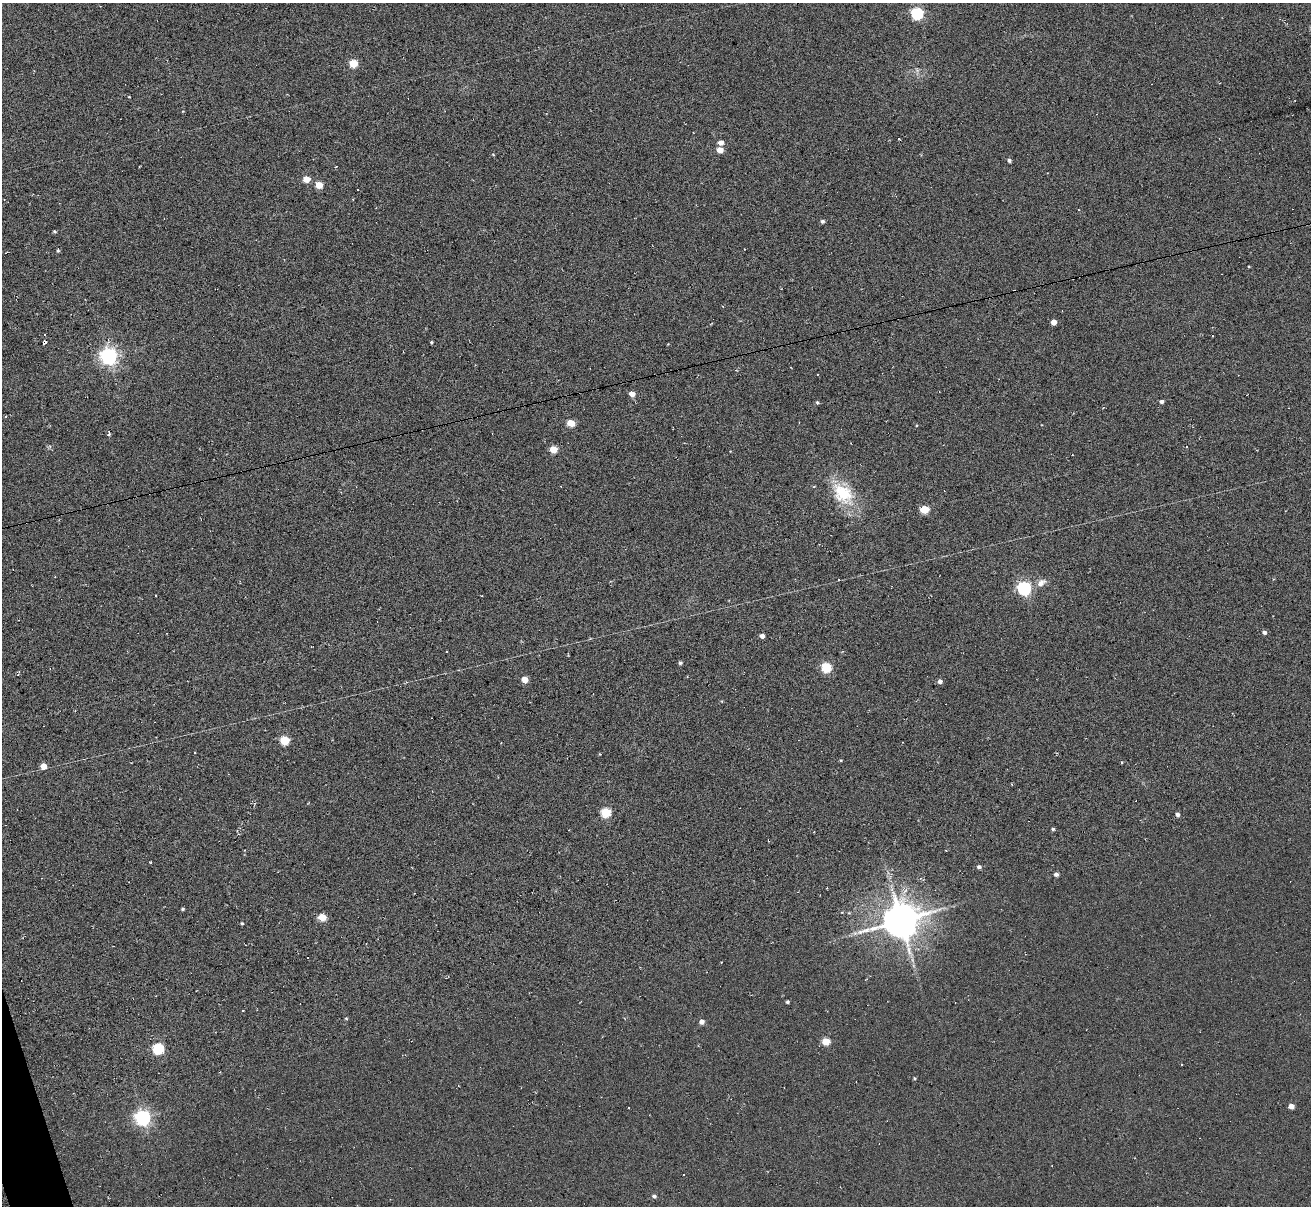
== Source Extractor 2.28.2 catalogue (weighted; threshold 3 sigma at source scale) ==
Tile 7 of 4 x 4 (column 3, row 2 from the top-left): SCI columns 2676-3984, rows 2564-3767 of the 5294 x 5235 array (HDU 1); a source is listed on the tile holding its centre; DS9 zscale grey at full resolution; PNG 1313 x 1208 px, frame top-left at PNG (2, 3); no overlay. Shown black and unused: <1% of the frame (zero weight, under 3 of 6 exposures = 3% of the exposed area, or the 3 px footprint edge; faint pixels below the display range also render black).
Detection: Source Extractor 2.28.2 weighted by HDU 2 'WHT'; one run over the whole footprint, this tile lists its part. Background 0.105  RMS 0.051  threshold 0.207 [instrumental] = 3 sigma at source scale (4.09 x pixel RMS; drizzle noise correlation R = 1.36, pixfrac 0.8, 0.05/0.05 arcsec/px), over >= 5 px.
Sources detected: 76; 11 cosmic-ray / hot-pixel residue — not listed; the other 65 listed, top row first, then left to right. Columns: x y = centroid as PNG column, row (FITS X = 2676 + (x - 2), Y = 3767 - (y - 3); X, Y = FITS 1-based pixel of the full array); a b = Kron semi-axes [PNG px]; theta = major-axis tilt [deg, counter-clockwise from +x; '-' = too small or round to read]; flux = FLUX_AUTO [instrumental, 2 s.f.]
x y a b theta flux
917 13 6 5 - 620
353 63 5 5 - 150
917 70 8 4 -37 11
129 97 3 2 - 3.2
899 139 3 2 - 3.3
721 142 5 4 - 30
720 150 5 4 - 60
493 154 4 3 - 3.8
1009 160 4 4 - 9.6
306 179 5 4 - 67
319 185 5 5 - 93
358 189 3 2 - 5.5
353 199 3 3 - 3.7
822 221 5 4 - 9.8
55 231 4 3 - 5.5
58 250 6 3 86 7.7
1054 322 4 4 - 46
1212 336 3 2 - 2.6
45 342 4 3 - 12
431 342 3 3 - 4.7
109 356 7 6 - 2000
632 394 5 4 - 41
1161 401 4 3 - 14
817 402 4 4 - 7.2
571 423 5 5 - 98
109 433 6 3 89 12
553 449 5 5 - 100
843 493 33 22 -45 210
924 509 5 5 - 140
838 579 3 3 - 11
1041 583 14 9 39 34
1024 588 6 6 - 790
1264 632 5 4 - 14
762 636 4 4 - 23
447 652 3 3 - 7.2
680 663 4 3 - 9.4
826 667 5 5 - 290
524 679 5 4 - 60
940 681 5 5 - 15
284 740 5 5 - 210
195 753 2 2 - 4
841 760 4 3 - 4.5
43 766 5 5 - 46
606 812 5 5 - 260
1177 814 4 4 - 15
1053 829 4 4 - 8
151 862 3 2 - 3.5
979 867 5 5 - 13
1056 874 4 4 - 17
183 909 3 3 - 7.1
842 912 4 4 - 4.2
322 917 5 5 - 110
901 920 11 10 - 13000
242 923 4 3 - 5.3
855 933 7 6 - 13
787 1002 3 3 - 8
346 1018 4 4 - 4.8
702 1022 5 5 - 22
826 1041 5 5 - 110
158 1049 6 5 - 440
1181 1064 3 3 - 10
914 1078 3 3 - 5.4
1291 1106 5 4 - 37
143 1118 6 6 - 1600
654 1196 6 4 -19 10